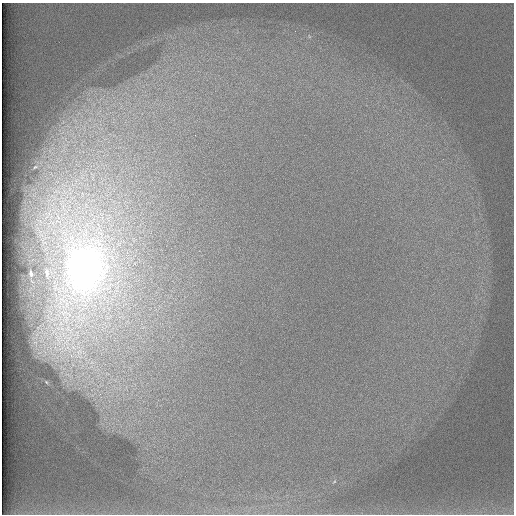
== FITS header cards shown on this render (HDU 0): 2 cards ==
NAXIS1  =                  512 /
NAXIS2  =                  512 /

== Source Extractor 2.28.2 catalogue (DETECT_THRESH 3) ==
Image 512 x 512 px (HDU 0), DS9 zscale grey, 1 PNG px = 1 image px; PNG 516 x 516 px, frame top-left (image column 1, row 512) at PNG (2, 3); no overlay
Background 99.4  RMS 3.1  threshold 9.16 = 3 sigma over >= 5 px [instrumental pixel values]
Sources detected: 7; all 7 listed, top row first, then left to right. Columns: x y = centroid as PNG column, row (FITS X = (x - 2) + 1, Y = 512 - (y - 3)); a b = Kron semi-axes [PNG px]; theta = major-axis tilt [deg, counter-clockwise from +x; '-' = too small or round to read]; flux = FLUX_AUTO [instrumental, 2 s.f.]
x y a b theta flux
309 36 6 4 -48 380
35 167 5 3 - 220
85 267 55 38 84 170000
31 273 4 3 - 310
46 273 9 5 -84 620
46 382 6 4 -47 290
334 482 5 3 - 210